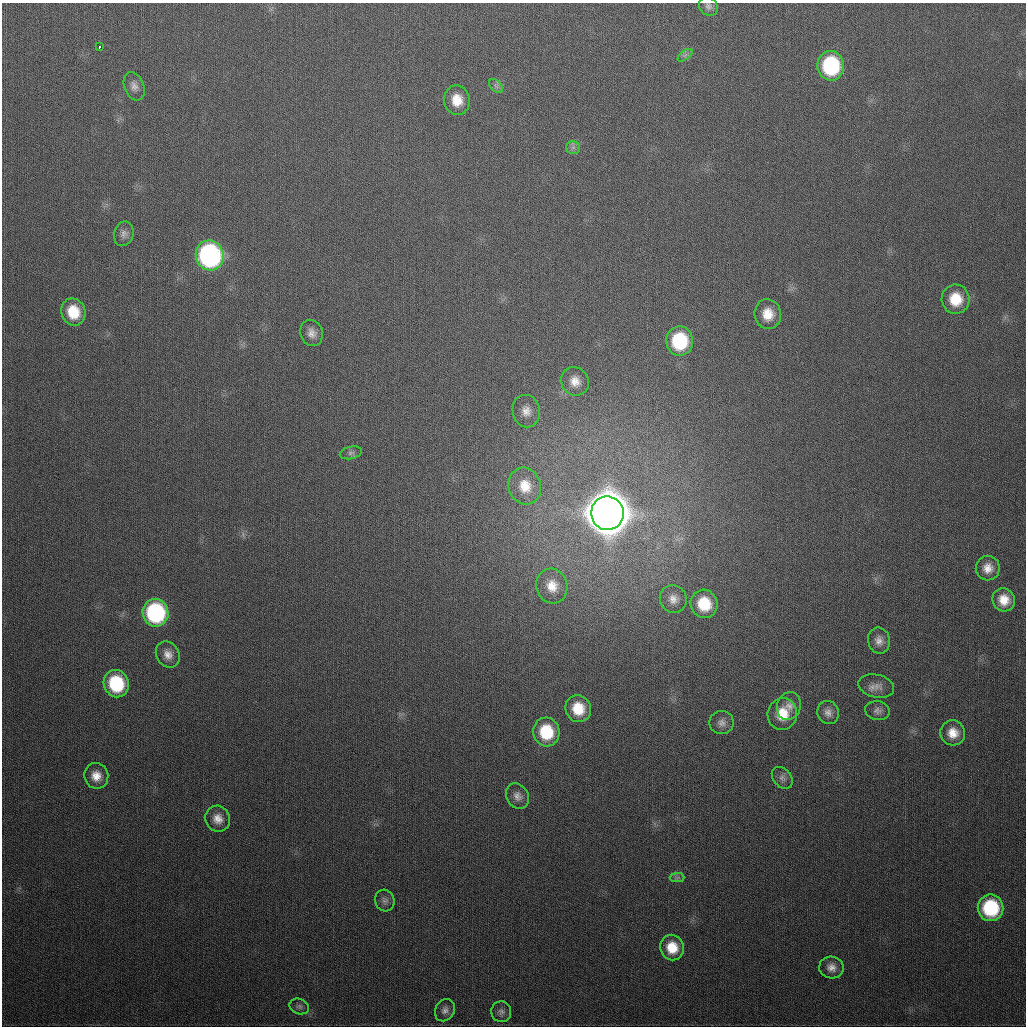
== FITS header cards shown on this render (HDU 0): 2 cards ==
NAXIS1  =                 1024
NAXIS2  =                 1024

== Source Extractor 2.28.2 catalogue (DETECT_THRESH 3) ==
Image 1024 x 1024 px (HDU 0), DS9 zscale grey, 1 PNG px = 1 image px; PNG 1028 x 1028 px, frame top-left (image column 1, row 1024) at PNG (2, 3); each listed source drawn as its Kron ellipse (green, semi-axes under 4 px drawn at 4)
Background 328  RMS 13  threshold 38.3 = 3 sigma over >= 5 px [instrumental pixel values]
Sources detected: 50; all 50 listed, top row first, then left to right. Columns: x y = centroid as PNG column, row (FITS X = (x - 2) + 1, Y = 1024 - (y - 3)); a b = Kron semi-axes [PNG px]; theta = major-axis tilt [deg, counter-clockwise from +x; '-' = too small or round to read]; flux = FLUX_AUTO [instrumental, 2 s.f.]
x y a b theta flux
708 6 10 8 -45 3.5e+03
99 47 3 3 - 2.9e+03
685 55 8 4 37 2.1e+03
831 66 15 13 -88 8.5e+04
134 86 15 9 -68 5.6e+03
496 86 8 5 -45 2.5e+03
457 100 15 13 -82 1.6e+04
573 147 7 6 - 2.7e+03
124 234 12 9 76 4.9e+03
210 255 15 13 -74 2.2e+05
956 299 14 14 - 2.4e+04
73 312 14 12 -69 2.4e+04
768 314 15 13 -82 1.6e+04
312 333 13 11 -68 6.6e+03
680 341 15 13 -89 5.8e+04
575 381 15 13 -54 1.0e+04
526 411 16 13 -79 9.4e+03
351 453 11 6 12 2.9e+03
525 486 18 16 -70 1.7e+04
607 513 17 16 - 4.9e+06
988 568 12 12 - 9.6e+03
552 586 17 15 -75 1.6e+04
673 599 14 13 - 8.4e+03
1004 600 12 11 - 1.3e+04
704 604 14 13 - 2.9e+04
155 613 14 13 - 1.2e+05
879 641 13 11 -79 7.1e+03
168 655 14 11 -56 8.0e+03
116 684 14 12 -71 5.6e+04
876 686 18 11 -13 8.0e+03
789 706 14 12 71 7.6e+03
578 709 14 12 -64 2.2e+04
877 711 12 9 -10 4.4e+03
828 713 12 10 -67 5.8e+03
782 714 16 14 75 2.1e+04
722 723 12 11 - 5.6e+03
546 732 14 13 - 3.8e+04
953 733 12 12 - 1.2e+04
96 776 13 12 - 1.1e+04
782 778 12 9 -50 4.3e+03
517 796 13 10 -60 5.9e+03
218 819 13 12 - 9.2e+03
677 878 7 4 1 2.0e+03
385 901 11 9 -66 4.0e+03
990 908 13 13 - 7.1e+04
672 948 13 11 -69 1.9e+04
831 968 12 11 - 7.1e+03
299 1006 10 7 -20 3.2e+03
445 1010 11 9 60 4.7e+03
501 1012 10 10 - 4.1e+03